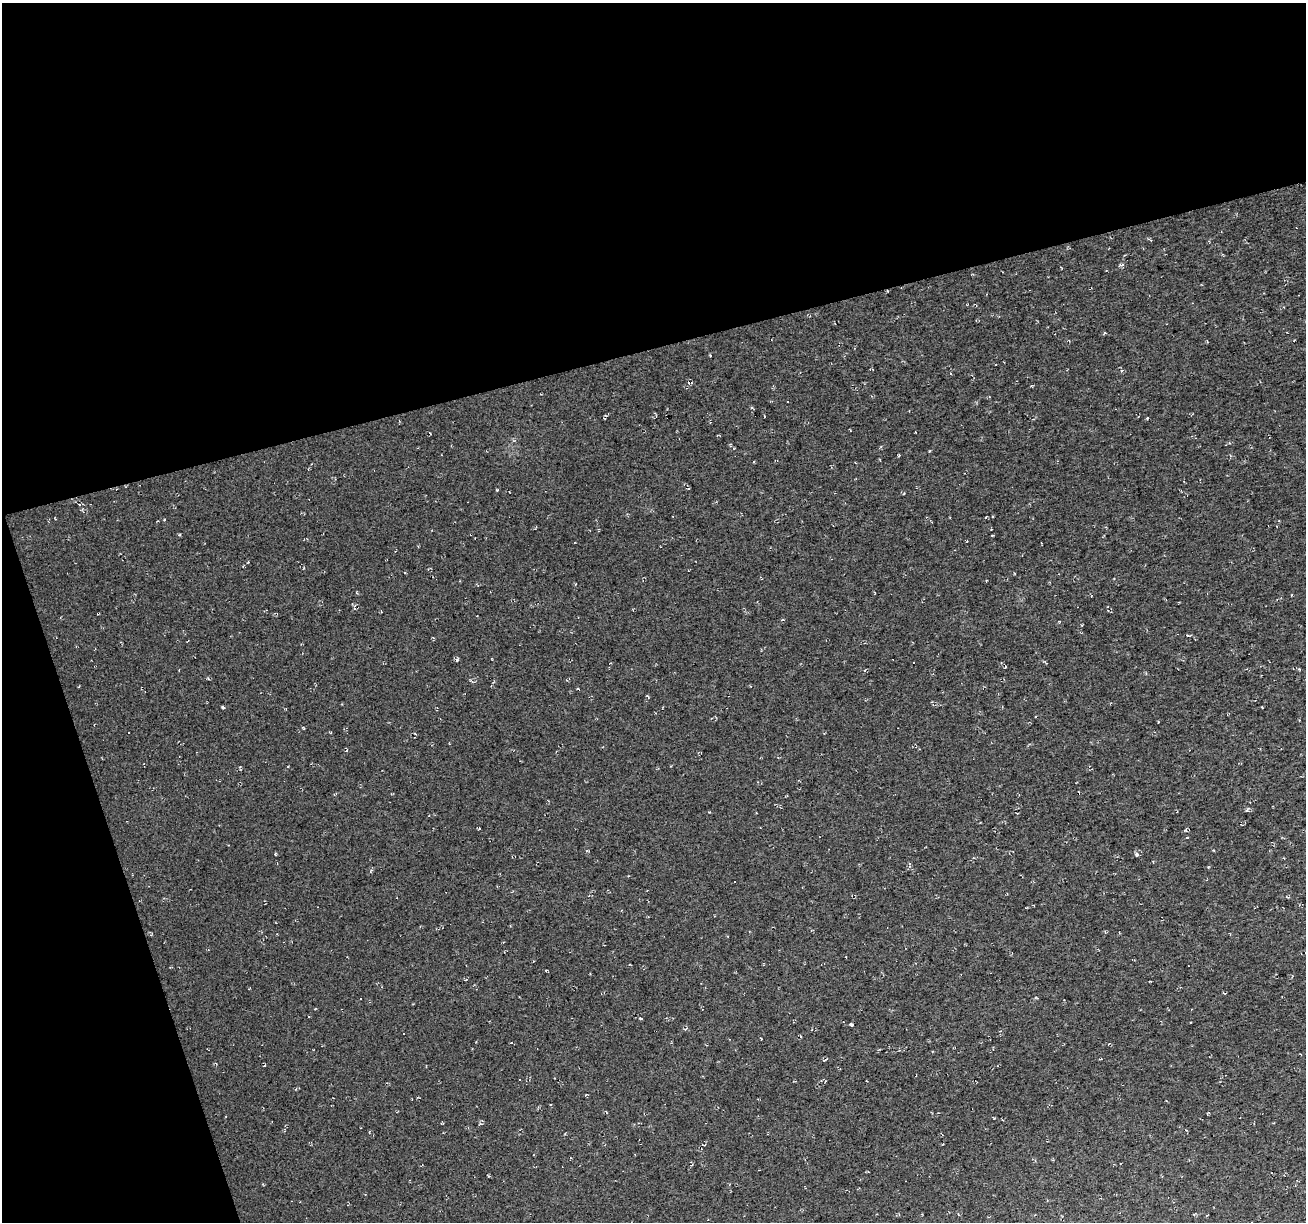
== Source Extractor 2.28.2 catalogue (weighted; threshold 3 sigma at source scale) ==
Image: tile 1 of 2 x 2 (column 1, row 1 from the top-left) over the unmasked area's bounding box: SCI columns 1-1304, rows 1270-2489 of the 2609 x 2523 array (HDU 1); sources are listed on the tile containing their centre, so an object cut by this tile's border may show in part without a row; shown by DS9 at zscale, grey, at full resolution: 1 PNG px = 1 image px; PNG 1308 x 1224 px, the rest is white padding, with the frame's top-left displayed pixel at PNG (2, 3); no overlay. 34% of this frame is shown black and not used: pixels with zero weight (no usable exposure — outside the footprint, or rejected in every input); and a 3 px margin inside the footprint's outer edge (the drizzle kernel's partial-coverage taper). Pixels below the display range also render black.
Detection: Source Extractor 2.28.2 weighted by HDU 2 'WHT'; one run over the whole footprint, this tile lists its part. Background 0.00373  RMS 0.0089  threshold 0.04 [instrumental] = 3 sigma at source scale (4.5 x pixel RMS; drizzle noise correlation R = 1.50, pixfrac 1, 0.0396/0.0396 arcsec/px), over >= 5 px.
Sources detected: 35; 8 cosmic-ray / hot-pixel residue — not listed; the other 27 listed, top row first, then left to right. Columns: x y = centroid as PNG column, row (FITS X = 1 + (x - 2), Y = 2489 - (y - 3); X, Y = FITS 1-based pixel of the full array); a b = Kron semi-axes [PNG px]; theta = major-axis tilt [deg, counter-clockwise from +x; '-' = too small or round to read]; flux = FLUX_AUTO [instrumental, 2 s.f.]
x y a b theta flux
1105 333 4 3 - 0.92
689 383 5 3 - 1.3
1147 418 4 3 - 0.96
899 455 3 2 - 0.87
497 490 4 3 - 0.77
986 517 4 2 - 0.61
164 519 3 3 - 0.72
179 535 4 3 - 1.1
575 584 3 2 - 0.56
782 620 4 3 - 0.73
1059 621 4 3 - 0.66
1189 635 7 3 -10 1.1
457 660 5 3 - 0.96
648 696 4 3 - 0.89
223 707 4 3 - 2.2
303 728 4 2 - 0.79
129 732 3 2 - 0.96
1186 830 5 3 - 0.93
1137 854 6 4 -45 1.5
734 881 3 2 - 1.2
547 971 5 2 - 0.72
851 1024 4 3 - 1.3
825 1060 6 2 30 0.96
264 1066 4 2 - 0.52
606 1112 4 3 - 0.62
703 1145 6 2 -12 0.73
635 1155 3 2 - 0.53
Unlisted compact peaks at least as high as the median listed source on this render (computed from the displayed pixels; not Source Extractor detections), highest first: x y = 994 1118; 929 451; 641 1019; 709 812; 1208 867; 1158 722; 1121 265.